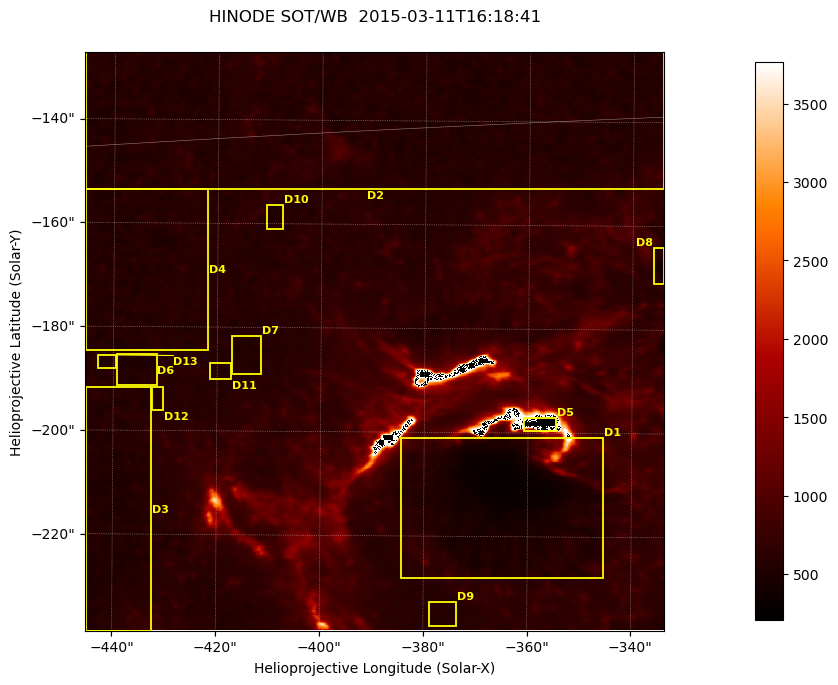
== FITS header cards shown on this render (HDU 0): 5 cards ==
TELESCOP= 'HINODE'
INSTRUME= 'SOT/WB'
DATE_OBS= '2015-03-11T16:18:41.729'
CTYPE1  = 'Solar-X'
CTYPE2  = 'Solar-Y'

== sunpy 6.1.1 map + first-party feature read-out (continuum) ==
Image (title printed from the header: HINODE SOT/WB  2015-03-11T16:18:41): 1024 x 1024 px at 0.109 arcsec/px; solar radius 966 arcsec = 8862 px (partial field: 0.4% of the solar disc is inside the frame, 100% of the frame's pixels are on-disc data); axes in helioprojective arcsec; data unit not stated in the header (colour bar unlabelled)
Orientation: roll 0.412 deg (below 1 deg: not rotated)
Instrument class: CONTINUUM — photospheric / low-chromospheric filtergram (Ca II H line): granulation and sunspots, dark-feature search
Dark features (sunspots / pores): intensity divided by the frame's on-disc median (partial field: no limb-darkening profile); reference = the frame's on-disc median (the 8%-of-disc-diameter window exceeds this field); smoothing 3 px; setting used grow <= 0.88, no closing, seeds <= 0.88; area >= 262 px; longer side >= 12 px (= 1.3 arcsec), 6 px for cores <= 0.7; partial field; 13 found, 13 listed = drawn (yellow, D1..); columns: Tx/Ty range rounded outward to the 1 arcsec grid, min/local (2 s.f., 1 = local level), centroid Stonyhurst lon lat
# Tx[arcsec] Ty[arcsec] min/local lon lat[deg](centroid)
D1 -385..-345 -229..-200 0.46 -24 -19
D2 -446..-334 -154..-126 0.43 -25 -15
D3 -446..-432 -239..-191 0.74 -29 -19
D4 -446..-421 -185..-153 0.78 -28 -16
D5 -361..-354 -200..-197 -6.9e-15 -23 -18
D6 -440..-431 -192..-185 0.79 -28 -18
D7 -418..-411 -190..-181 0.8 -27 -17
D8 -336..-333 -172..-164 0.61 -21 -17
D9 -379..-373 -238..-232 0.83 -24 -21
D10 -411..-407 -161..-156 0.8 -26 -16
D11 -422..-417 -191..-186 0.83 -27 -18
D12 -433..-430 -197..-191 0.81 -28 -18
D13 -443..-439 -188..-185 0.83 -29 -17